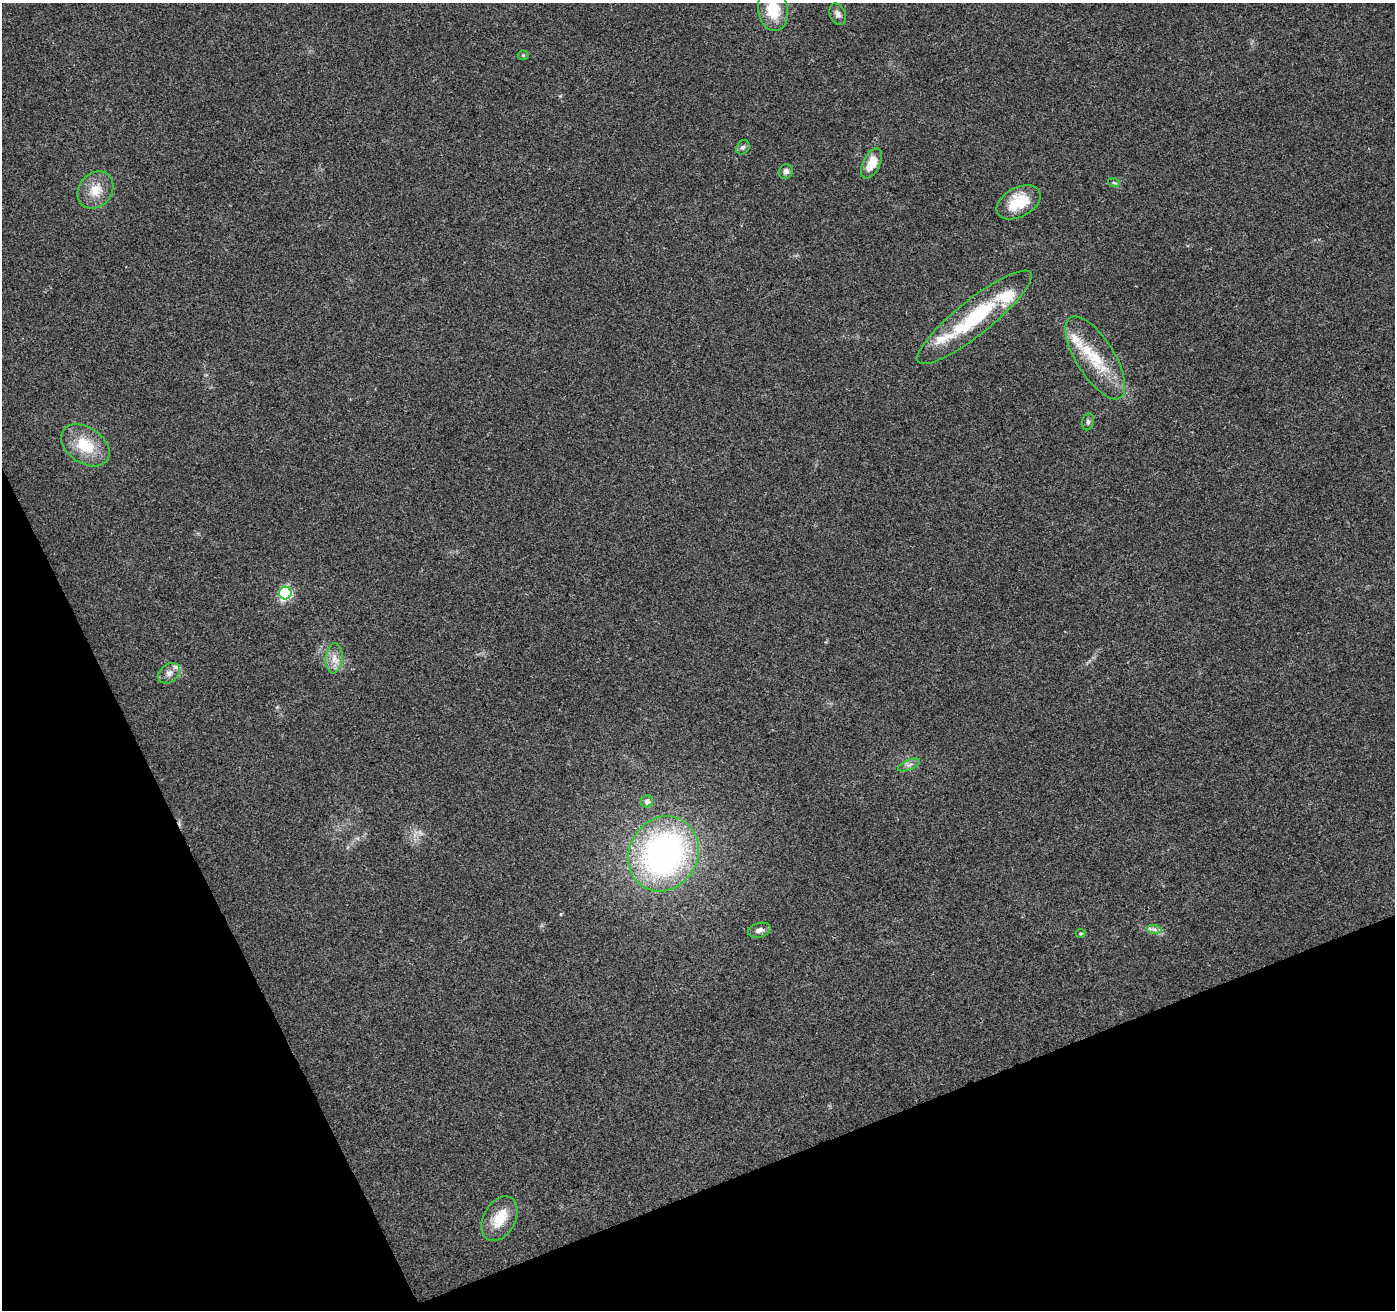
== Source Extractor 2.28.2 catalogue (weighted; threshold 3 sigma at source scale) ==
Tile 14 of 4 x 4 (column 2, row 4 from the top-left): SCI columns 1450-2842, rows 167-1474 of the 5683 x 5510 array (HDU 1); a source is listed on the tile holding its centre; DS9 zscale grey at full resolution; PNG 1397 x 1312 px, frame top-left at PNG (2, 3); each listed source drawn as its Kron ellipse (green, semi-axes under 4 px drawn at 4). Shown black and unused: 20% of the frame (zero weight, under 3 of 4 exposures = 5% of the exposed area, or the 3 px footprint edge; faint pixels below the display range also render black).
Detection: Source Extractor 2.28.2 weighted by HDU 2 'WHT'; one run over the whole footprint, this tile lists its part. Background 0.0469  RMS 0.0053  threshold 0.0238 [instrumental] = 3 sigma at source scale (4.5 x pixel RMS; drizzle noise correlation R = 1.50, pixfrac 1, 0.0396/0.0396 arcsec/px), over >= 5 px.
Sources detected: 27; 4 inside a brighter listed object's ellipse — not listed separately; the other 23 listed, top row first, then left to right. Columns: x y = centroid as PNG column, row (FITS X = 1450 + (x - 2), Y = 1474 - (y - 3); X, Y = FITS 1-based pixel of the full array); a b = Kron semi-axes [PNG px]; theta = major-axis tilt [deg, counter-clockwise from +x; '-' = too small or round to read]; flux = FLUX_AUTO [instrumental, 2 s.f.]
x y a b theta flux
773 10 21 15 -80 16
838 14 11 7 -66 2.4
523 55 5 5 - 0.65
743 147 8 6 54 1.3
872 163 16 8 63 10
786 171 7 7 - 2.5
1114 183 6 3 -19 0.68
95 190 20 16 51 9.5
1019 202 24 14 28 15
974 317 72 17 39 42
1095 358 47 19 -58 24
1088 422 8 6 76 1.4
85 445 27 18 -33 18
285 593 6 6 - 67
334 658 15 8 86 4.8
169 673 12 9 38 3
909 765 12 5 22 2
647 801 6 6 - 2.5
663 854 38 34 60 170
1154 929 7 4 -1 1.5
759 930 11 7 15 2.4
1081 933 5 4 - 0.74
499 1219 24 16 61 13
Isophote crosses this tile's border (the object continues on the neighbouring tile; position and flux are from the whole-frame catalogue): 1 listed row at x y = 773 10